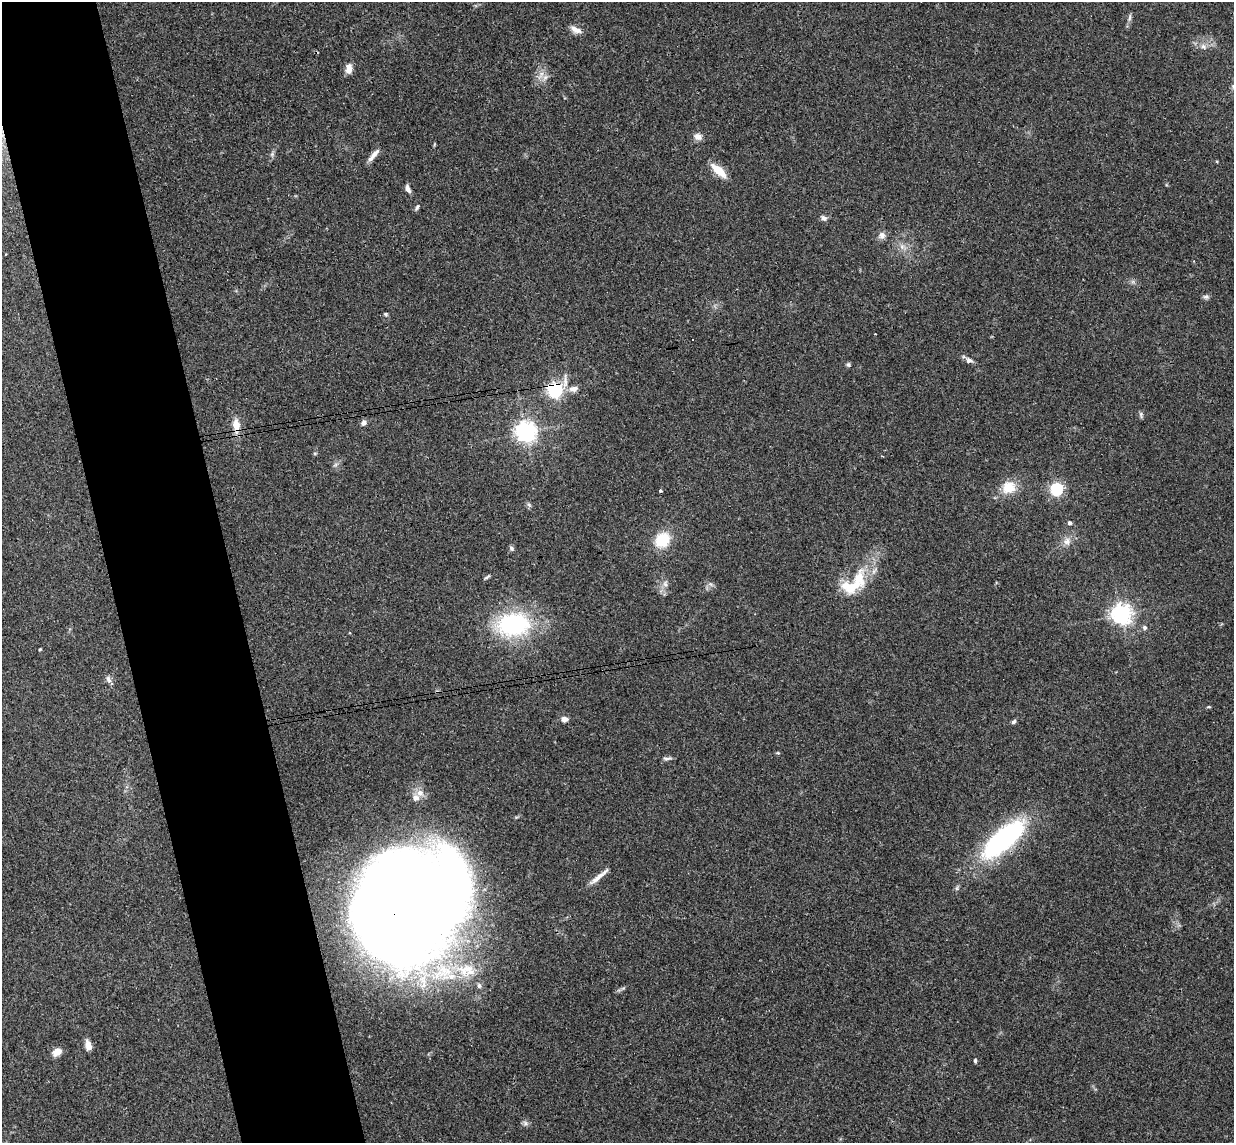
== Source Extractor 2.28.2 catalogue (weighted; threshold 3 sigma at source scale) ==
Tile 11 of 4 x 4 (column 3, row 3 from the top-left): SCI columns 2523-3754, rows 1296-2436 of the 5046 x 4985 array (HDU 1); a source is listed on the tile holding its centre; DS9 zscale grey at full resolution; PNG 1236 x 1145 px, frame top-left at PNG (2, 2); no overlay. Shown black and unused: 10% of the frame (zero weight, under 3 of 4 exposures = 6% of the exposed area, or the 3 px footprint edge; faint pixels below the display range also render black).
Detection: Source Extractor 2.28.2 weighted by HDU 2 'WHT'; one run over the whole footprint, this tile lists its part. Background 0.158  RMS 0.0071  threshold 0.0321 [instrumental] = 3 sigma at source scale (4.5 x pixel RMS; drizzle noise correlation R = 1.50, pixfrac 1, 0.05/0.05 arcsec/px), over >= 5 px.
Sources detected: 62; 1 inside a brighter object's white glare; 1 cosmic-ray / hot-pixel residue — not listed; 3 inside a brighter listed object's ellipse — not listed separately; the other 57 listed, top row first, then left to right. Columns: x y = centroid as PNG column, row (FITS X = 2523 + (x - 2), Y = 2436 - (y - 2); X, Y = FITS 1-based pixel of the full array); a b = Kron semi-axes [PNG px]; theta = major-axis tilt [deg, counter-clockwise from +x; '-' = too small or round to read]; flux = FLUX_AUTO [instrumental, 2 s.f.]
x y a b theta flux
1130 17 11 4 85 1.8
576 30 15 7 -26 4.5
1203 47 8 7 - 2.5
349 69 12 7 83 4.8
541 75 15 4 61 3.5
545 77 8 6 44 2.5
698 137 11 9 -11 4
272 154 5 5 - 1.4
374 154 17 6 46 4.5
718 170 20 8 -40 12
408 189 10 5 -68 2.9
417 207 8 5 60 1.4
824 218 8 6 -41 2.4
882 235 10 9 - 3.5
902 247 8 6 90 2.9
1206 297 8 6 1 1.7
386 314 5 4 - 0.93
875 334 2 2 - 0.57
969 360 10 7 -24 2.8
848 364 6 5 - 1.2
573 389 13 8 6 4.7
555 390 6 6 - 200
1141 415 9 4 -84 1.4
364 423 7 6 - 2.6
236 425 21 10 -84 8.3
525 432 7 7 - 420
315 453 6 4 17 0.83
1009 488 18 16 24 13
1056 489 5 5 - 110
660 491 3 3 - 1.5
529 505 7 4 -19 1.2
1069 523 5 4 - 1.9
662 540 12 10 48 30
1067 541 11 9 79 4.5
511 548 7 6 - 1.5
487 577 10 3 36 1.2
858 578 28 16 75 22
665 584 8 6 -85 2.6
1121 614 7 6 - 420
513 624 40 27 7 81
1144 627 6 6 - 1.6
40 649 3 2 - 0.78
108 679 10 6 -68 2.8
1209 707 6 3 0 0.72
564 719 7 6 - 3.7
1013 722 6 5 - 1.6
778 753 5 4 - 0.72
667 758 13 4 1 1.8
420 793 9 9 - 4.9
1003 839 54 20 42 110
599 877 32 5 40 5.7
410 909 98 85 55 1700
479 986 8 6 -88 1.9
88 1045 11 6 -77 5.4
57 1052 10 8 35 6.1
975 1061 5 4 - 1.1
525 1123 7 6 - 1.9
Overlapping masked pixels (flux is a lower limit): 4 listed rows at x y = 555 390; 236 425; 1003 839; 410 909